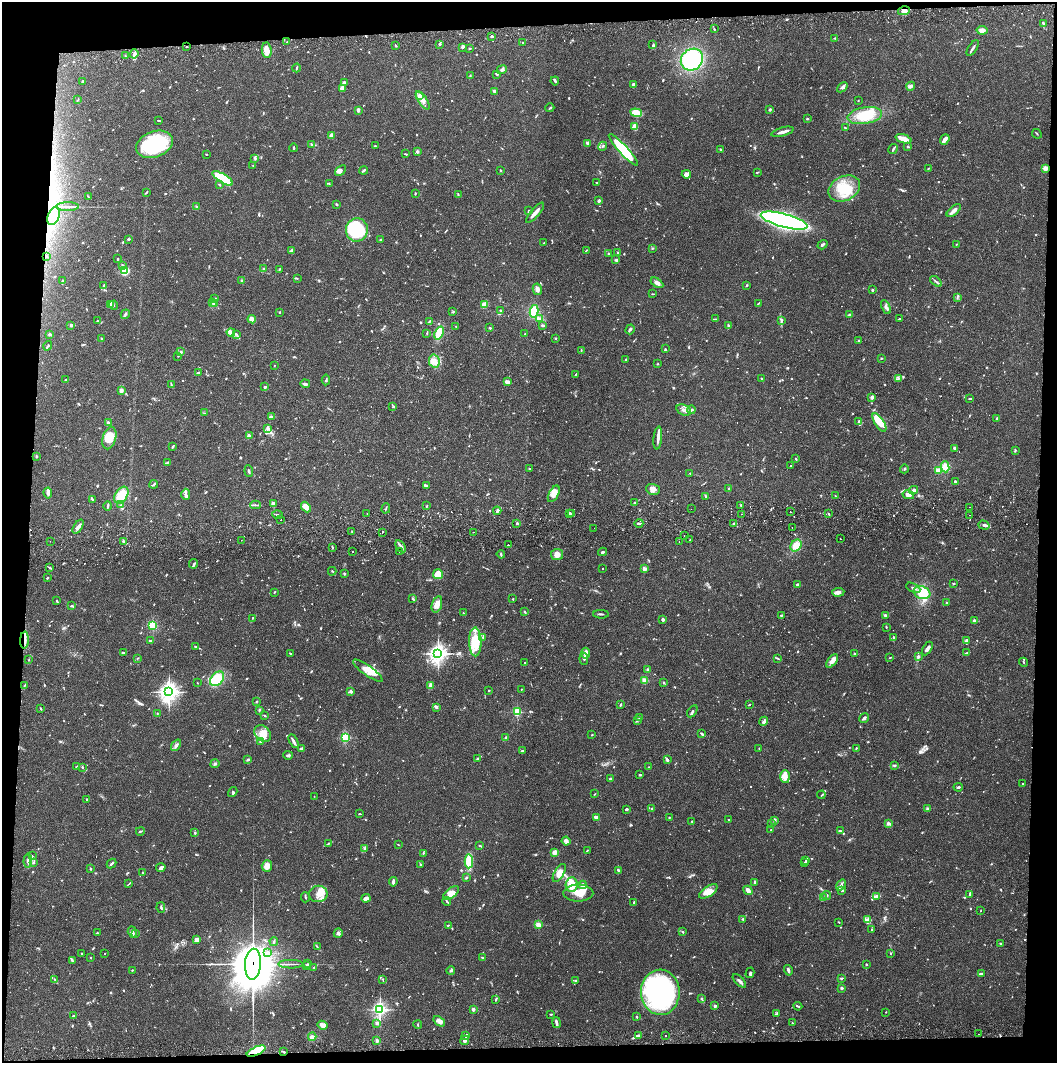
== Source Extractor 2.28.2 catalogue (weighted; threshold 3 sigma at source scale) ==
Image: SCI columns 4-4220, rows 57-4300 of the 4227 x 4358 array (HDU 1 of 3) = the unmasked area's bounding box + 8 px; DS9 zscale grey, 4 x 4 block average (1 PNG px = mean of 4 x 4 image px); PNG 1059 x 1065 px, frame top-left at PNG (2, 2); each listed source drawn as its Kron ellipse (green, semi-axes under 4 px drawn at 4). Shown black and unused: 8% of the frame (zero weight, under 2 of 3 exposures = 3% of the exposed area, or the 3 px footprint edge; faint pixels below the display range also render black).
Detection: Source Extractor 2.28.2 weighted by HDU 2 'WHT'. Background 0.068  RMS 0.0048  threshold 0.0218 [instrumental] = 3 sigma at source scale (4.5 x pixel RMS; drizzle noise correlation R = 1.50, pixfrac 1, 0.05/0.05 arcsec/px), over >= 5 px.
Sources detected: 1215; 9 too faint to see at this stretch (4 x 4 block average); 7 inside a brighter object's white glare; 8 cosmic-ray / hot-pixel residue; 3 long thin detections or spike segments (spike, bleed or trail) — neither listed nor drawn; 36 coinciding with a brighter row at this scale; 59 inside a brighter listed object's ellipse — not listed separately; of the other 1093, all 500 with FLUX_AUTO >= 1.85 (the completeness limit of this list) listed and drawn (593 fainter detections not listed), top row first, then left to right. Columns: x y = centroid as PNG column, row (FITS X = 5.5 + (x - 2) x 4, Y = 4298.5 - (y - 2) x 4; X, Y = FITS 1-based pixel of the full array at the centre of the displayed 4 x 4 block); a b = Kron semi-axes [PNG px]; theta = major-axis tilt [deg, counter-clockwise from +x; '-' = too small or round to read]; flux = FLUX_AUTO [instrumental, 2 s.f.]
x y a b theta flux
904 11 6 4 13 16
1043 23 3 2 - 4.9
714 29 3 2 - 3.2
982 30 5 4 - 14
492 36 3 2 - 4.2
835 38 3 2 - 2.8
287 42 2 2 - 2.4
523 43 2 2 - 2
439 44 3 2 - 3.3
653 45 4 2 - 4
186 46 2 2 - 3
396 46 3 2 - 2.1
462 48 3 2 - 3.2
470 48 2 2 - 3.1
973 48 9 2 55 6.6
267 50 8 5 -84 22
134 54 5 4 - 8.8
125 56 2 2 - 2
692 60 12 10 42 240
296 68 4 2 - 2.4
502 70 5 2 - 4.8
497 74 2 2 - 4.6
470 76 4 2 - 2.3
82 81 3 2 - 2.2
555 81 4 3 - 4.3
344 82 3 2 - 3.9
633 85 3 3 - 13
911 86 4 2 - 8.4
842 87 6 3 43 6.4
342 88 3 3 - 19
494 91 3 2 - 6.3
419 96 2 2 - 32
78 100 4 2 - 2.1
423 100 10 4 -56 18
858 101 2 2 - 2.1
550 108 4 2 - 3.3
770 109 3 2 - 3.1
358 110 3 2 - 6.7
636 113 6 4 -20 63
865 116 17 8 9 85
807 119 2 2 - 6.5
158 120 3 2 - 2
635 127 3 2 - 39
845 128 2 2 - 2.5
783 132 11 2 16 17
1037 134 5 2 - 2.3
331 136 4 3 - 10
903 139 8 3 -19 40
945 139 5 3 - 27
587 143 4 3 - 4.3
155 144 19 12 21 240
311 144 3 2 - 2.6
375 146 2 2 - 3.8
603 146 5 2 - 4.2
908 146 3 2 - 2.4
294 148 4 2 - 2.8
721 149 3 2 - 3.3
893 149 5 2 - 4.7
623 150 21 4 -47 160
417 152 3 3 - 5.7
206 154 2 2 - 1.9
405 154 4 2 - 2.1
255 158 4 2 - 3.9
253 165 2 2 - 4.4
1045 168 2 2 - 100
928 169 2 2 - 2.4
341 170 6 2 41 11
364 170 4 2 - 5.5
500 170 3 2 - 1.9
757 172 3 2 - 2.4
686 174 5 3 - 11
223 178 12 4 -31 130
329 183 3 2 - 1.9
597 183 3 2 - 2.5
219 185 3 2 - 1.9
844 188 16 12 26 83
146 192 4 2 - 3.3
415 193 2 2 - 3.5
458 194 3 2 - 2.3
89 197 3 2 - 1.9
599 201 2 2 - 8.3
337 204 2 2 - 4.6
67 207 11 2 0 8.4
197 207 3 2 - 4.3
954 210 8 3 40 11
529 211 3 2 - 2.1
535 213 13 2 49 19
54 216 9 5 68 25
784 221 24 6 -15 1100
357 230 12 11 - 260
128 239 2 2 - 4.4
380 239 3 2 - 2.2
544 243 3 2 - 2.1
956 244 3 2 - 2
822 245 5 2 - 4.9
652 248 3 2 - 2.2
292 250 4 2 - 3.7
586 250 3 2 - 2
618 252 3 2 - 2
608 253 2 2 - 3
47 256 3 2 - 2
118 259 2 2 - 6.9
616 260 3 3 - 3.7
123 265 3 2 - 5
264 269 2 2 - 4.3
279 269 4 2 - 2.3
125 271 4 3 - 110
297 279 3 2 - 2
63 281 3 2 - 3.7
241 281 3 2 - 2.7
936 281 7 2 -38 4.5
657 283 7 3 -32 12
104 285 2 2 - 3.5
747 285 2 2 - 4.4
537 289 6 4 -80 11
872 290 2 2 - 13
652 294 3 2 - 2
957 297 3 2 - 2
215 299 4 2 - 8.4
213 303 3 2 - 3.1
215 303 3 2 - 3.1
759 303 3 2 - 2.2
111 304 4 3 - 6.5
114 305 5 2 - 3
485 305 4 3 - 36
886 307 7 4 -64 9.7
500 311 3 2 - 2
534 311 6 4 78 80
280 312 2 2 - 4.3
453 312 3 2 - 2.5
125 314 5 2 - 5.1
850 315 3 2 - 6.1
252 319 4 4 - 18
539 319 3 2 - 4.7
716 319 3 2 - 2
899 319 3 2 - 2.7
781 320 4 3 - 4.4
97 321 3 2 - 2
429 321 4 2 - 5.4
71 325 2 2 - 27
543 325 4 3 - 3.8
456 326 3 2 - 2.3
728 326 3 2 - 5.2
490 328 2 2 - 3
630 329 5 2 - 3.9
231 332 4 3 - 7.6
427 333 3 2 - 2.1
439 333 7 3 70 70
236 334 3 2 - 3.1
525 334 2 2 - 2.8
49 335 3 2 - 3.3
555 338 2 2 - 9.4
101 339 2 2 - 3.5
858 341 3 2 - 2.4
48 346 5 2 - 3.7
665 349 3 2 - 2.5
581 350 3 2 - 2.3
181 352 3 2 - 3.2
178 356 2 2 - 1.9
881 358 2 2 - 2.4
626 359 2 2 - 2.2
434 361 6 5 - 17
657 364 2 2 - 2.1
274 365 2 2 - 1.9
199 372 3 2 - 2.5
575 374 3 2 - 2.4
762 379 4 2 - 3
898 379 3 2 - 2.5
66 380 3 2 - 2.4
326 380 5 2 - 3
507 382 4 3 - 13
171 384 3 2 - 3
305 384 5 2 - 7.4
265 387 2 2 - 6.3
121 391 3 3 - 12
872 397 4 3 - 6.6
970 398 4 2 - 2.7
393 407 3 2 - 2.8
684 410 7 5 -25 13
692 410 4 2 - 3.9
205 413 3 2 - 1.9
271 417 4 2 - 8.1
997 418 3 2 - 3.2
859 421 2 2 - 3.9
879 422 10 4 -57 39
108 423 3 2 - 5.6
267 429 3 2 - 4.6
250 435 2 2 - 5
109 438 11 6 74 47
658 438 11 3 84 12
172 447 3 2 - 2.8
955 448 3 2 - 9.5
1015 451 3 2 - 2.3
36 456 3 2 - 3
796 459 3 2 - 2.6
168 462 3 2 - 2.9
791 466 2 2 - 5.4
945 467 6 3 -82 25
529 469 3 2 - 2.6
904 469 4 2 - 2.3
938 470 2 2 - 52
249 471 6 2 -84 4
690 473 2 2 - 2.3
955 481 2 2 - 3.9
154 484 4 2 - 3.7
426 486 4 3 - 3.8
653 489 7 5 -21 13
729 489 3 2 - 4.2
914 490 4 4 - 7.5
48 493 5 3 - 8.9
186 494 5 2 - 8
554 494 9 5 62 23
121 495 9 6 57 72
908 495 6 4 -13 12
835 496 2 2 - 2.1
706 497 3 2 - 1.9
92 499 3 2 - 2.2
635 502 3 2 - 2.6
273 504 4 3 - 8.9
121 505 3 2 - 2.9
255 505 5 2 - 4.3
741 505 3 2 - 2.6
108 506 4 2 - 3.9
427 506 3 2 - 2.3
306 507 6 3 -49 26
970 507 2 2 - 2.7
386 508 5 2 - 2.6
691 509 2 2 - 1.9
497 511 4 3 - 6.7
790 512 2 2 - 1.9
570 513 2 2 - 11
572 513 2 2 - 2.5
367 514 2 2 - 2
741 514 2 2 - 2.3
829 514 3 2 - 2.1
277 515 5 2 - 3.2
969 515 2 2 - 3.6
281 520 2 2 - 3.6
517 523 2 2 - 15
639 523 4 2 - 5.1
733 524 3 2 - 3
984 525 6 2 -18 9.2
78 527 8 3 59 9.4
594 528 2 2 - 2.3
792 528 2 2 - 3.7
352 531 2 2 - 3
382 532 2 2 - 2.6
473 532 2 2 - 4.8
684 536 2 2 - 8.1
840 539 2 2 - 5.4
241 540 2 2 - 3.4
690 540 2 2 - 2
50 541 2 2 - 2.7
124 541 4 3 - 4.3
679 542 2 2 - 2.5
508 545 2 2 - 2.6
401 546 7 2 -56 7.2
796 546 6 5 - 35
332 547 4 2 - 3
352 552 2 2 - 2.3
399 552 2 2 - 2.6
602 552 4 2 - 3.9
501 554 4 2 - 3.5
557 554 6 5 - 16
194 564 5 2 - 4.2
49 567 4 2 - 3.9
603 568 2 2 - 2.6
644 569 2 2 - 42
332 571 4 2 - 2.9
344 574 3 2 - 2.6
438 574 5 5 - 51
47 578 2 2 - 4.3
798 584 3 2 - 4.9
954 584 3 2 - 1.9
913 588 7 2 -27 6.9
274 592 2 2 - 3
838 592 6 4 6 9.2
922 593 8 6 -17 66
413 599 3 2 - 2.6
513 599 2 2 - 2.3
57 601 3 2 - 2.4
946 603 2 2 - 3.3
437 604 8 5 72 25
71 606 3 2 - 2.3
525 612 2 2 - 4.2
463 613 2 2 - 3.1
601 614 8 2 -2 4.4
886 615 4 2 - 10
781 616 2 2 - 2.7
252 618 2 2 - 2.1
663 620 3 3 - 6.4
974 621 2 2 - 34
153 625 2 2 - 260
886 627 2 2 - 2.7
893 637 3 2 - 2.9
483 638 3 2 - 2.1
24 640 8 2 87 11
967 640 3 2 - 4.4
150 641 3 2 - 3.3
475 642 14 6 -89 83
195 646 4 2 - 2.9
927 648 8 2 59 15
123 652 4 2 - 3.1
290 653 3 2 - 2.8
586 653 5 4 - 15
967 653 4 2 - 7.3
438 654 3 3 - 1300
855 654 2 2 - 3.1
918 656 4 3 - 4.9
138 658 3 2 - 2.1
890 658 2 2 - 2.4
584 659 6 2 -83 6.3
778 659 4 2 - 2.4
29 660 2 2 - 2.1
832 661 8 4 54 18
1023 662 5 2 - 2.7
524 663 2 2 - 2.2
648 669 2 2 - 16
368 671 18 5 -36 30
217 679 8 5 48 72
645 680 2 2 - 120
197 683 2 2 - 2
663 683 2 2 - 2.7
25 685 3 2 - 2
430 686 4 3 - 15
521 689 2 2 - 2.6
489 690 2 2 - 2.3
169 692 4 3 - 1300
351 692 4 3 - 6.7
256 701 2 2 - 1.9
620 705 3 2 - 4.1
749 705 2 2 - 2.5
436 707 3 3 - 5.6
41 708 2 2 - 3.3
259 710 3 2 - 3.8
692 711 7 2 58 5.1
517 712 2 2 - 230
157 714 2 2 - 2
265 716 2 2 - 2
640 717 3 2 - 2.5
864 718 5 2 - 4.9
637 720 3 2 - 2.7
764 721 5 2 - 5.9
263 734 9 7 -48 31
702 734 3 2 - 6.3
592 735 2 2 - 2
345 738 2 2 - 260
506 738 3 2 - 2.2
260 741 3 2 - 2.4
294 741 7 2 -61 8.9
176 745 6 3 54 7.1
759 748 2 2 - 1.9
856 748 2 2 - 2.3
301 749 4 3 - 6.7
522 750 3 2 - 2.8
288 755 5 3 - 4.7
248 759 3 2 - 5.2
478 759 3 2 - 5.8
667 760 3 2 - 5.8
215 764 4 2 - 4.7
895 766 2 2 - 2.4
77 767 2 2 - 2.3
82 767 3 2 - 3.1
649 767 2 2 - 2.8
640 775 2 2 - 4.3
785 776 6 4 -86 28
610 779 2 2 - 13
1023 784 2 2 - 2.7
958 787 4 2 - 4.2
233 792 5 3 - 4
595 794 3 2 - 1.9
821 795 4 2 - 2.7
314 796 2 2 - 1.9
86 799 2 2 - 3.4
927 808 3 2 - 2.9
626 809 3 2 - 4.3
652 809 2 2 - 4.3
360 814 4 2 - 2.2
596 817 3 2 - 16
669 817 2 2 - 5.4
729 820 2 2 - 3.3
775 820 3 2 - 4.4
692 821 2 2 - 2.2
772 824 2 2 - 2.1
888 824 3 2 - 4.1
771 830 2 2 - 2.4
140 831 4 2 - 2.9
840 831 3 2 - 2.8
195 833 2 2 - 4.3
566 841 4 3 - 6.3
328 843 3 2 - 2.2
398 845 2 2 - 1.9
480 846 4 2 - 2.4
365 849 3 2 - 2.8
587 850 2 2 - 2.3
555 852 3 2 - 27
423 853 2 2 - 2
32 856 3 2 - 3.6
806 860 2 2 - 2.4
28 861 7 3 88 6.6
469 861 7 3 88 120
33 863 3 3 - 4.2
804 863 3 2 - 1.9
112 864 5 2 - 5.7
420 864 3 2 - 2.7
267 866 5 5 - 24
161 867 5 3 - 10
90 869 2 2 - 3.6
618 870 4 2 - 5.4
142 873 3 2 - 2.1
559 873 10 4 60 26
466 878 3 2 - 3.3
393 882 4 2 - 8.6
755 882 3 2 - 3.4
129 884 3 2 - 1.9
572 885 7 6 - 65
583 885 4 4 - 8.4
841 885 6 2 54 6.8
748 890 5 3 - 16
842 890 3 2 - 8.2
708 891 10 5 35 29
451 893 9 5 37 26
578 893 15 8 -1 42
318 894 9 8 - 26
970 894 4 2 - 5.7
827 895 4 2 - 3.7
877 896 4 2 - 23
305 897 5 2 - 3.4
824 897 3 2 - 2.2
366 898 4 3 - 13
447 901 4 2 - 3.8
634 903 3 2 - 5.5
161 907 5 2 - 4
981 910 2 2 - 1.9
743 919 3 2 - 2.4
867 920 4 2 - 5.6
839 922 3 2 - 2.5
448 925 2 2 - 3.1
538 925 2 2 - 110
871 930 3 2 - 2
132 932 6 2 -73 6.4
683 932 2 2 - 2.7
97 933 2 2 - 2.5
338 933 4 4 - 8.4
135 934 3 2 - 3.9
197 939 4 2 - 15
274 941 4 2 - 3
1001 944 3 2 - 3.4
317 947 3 2 - 2.5
268 953 3 2 - 4.6
890 953 3 2 - 1.9
82 954 3 2 - 2.5
105 954 2 2 - 2.4
482 957 3 2 - 2
90 958 2 2 - 2
72 960 4 2 - 2.5
253 964 15 8 86 21000
290 964 12 2 -1 7.4
308 964 2 2 - 2
866 964 2 2 - 2.2
307 966 2 2 - 6.4
314 967 3 2 - 2.3
132 970 2 2 - 2.3
788 970 5 2 - 8.1
451 971 4 2 - 3.8
750 973 5 2 - 4.6
981 973 3 2 - 3.4
841 978 2 2 - 3.1
383 979 2 2 - 2.1
55 980 2 2 - 2.3
576 981 3 2 - 2.8
739 981 8 3 -45 7.9
842 988 2 2 - 24
660 992 22 19 -88 660
701 998 2 2 - 4.2
496 999 4 2 - 2.5
715 1006 2 2 - 18
798 1006 4 2 - 3.9
380 1009 3 2 - 800
473 1009 2 2 - 31
886 1012 2 2 - 2
551 1014 3 2 - 2.3
776 1014 3 2 - 3
73 1016 2 2 - 4.1
637 1017 2 2 - 2.7
439 1021 6 4 -37 15
377 1023 4 3 - 6.9
556 1023 5 2 - 8.1
792 1023 2 2 - 2.2
323 1025 5 2 - 22
418 1025 4 2 - 2.7
979 1034 2 2 - 3.1
639 1035 2 2 - 2.3
466 1036 3 2 - 3.5
665 1036 2 2 - 3
312 1037 4 3 - 11
465 1040 5 3 - 10
377 1041 3 3 - 4.2
256 1051 10 3 25 170
284 1052 3 2 - 2.1
Overlapping masked pixels (flux is a lower limit): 5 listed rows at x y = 904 11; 24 640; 253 964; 256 1051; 284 1052
Diffuse or blended objects may show on this block-average render without a row.